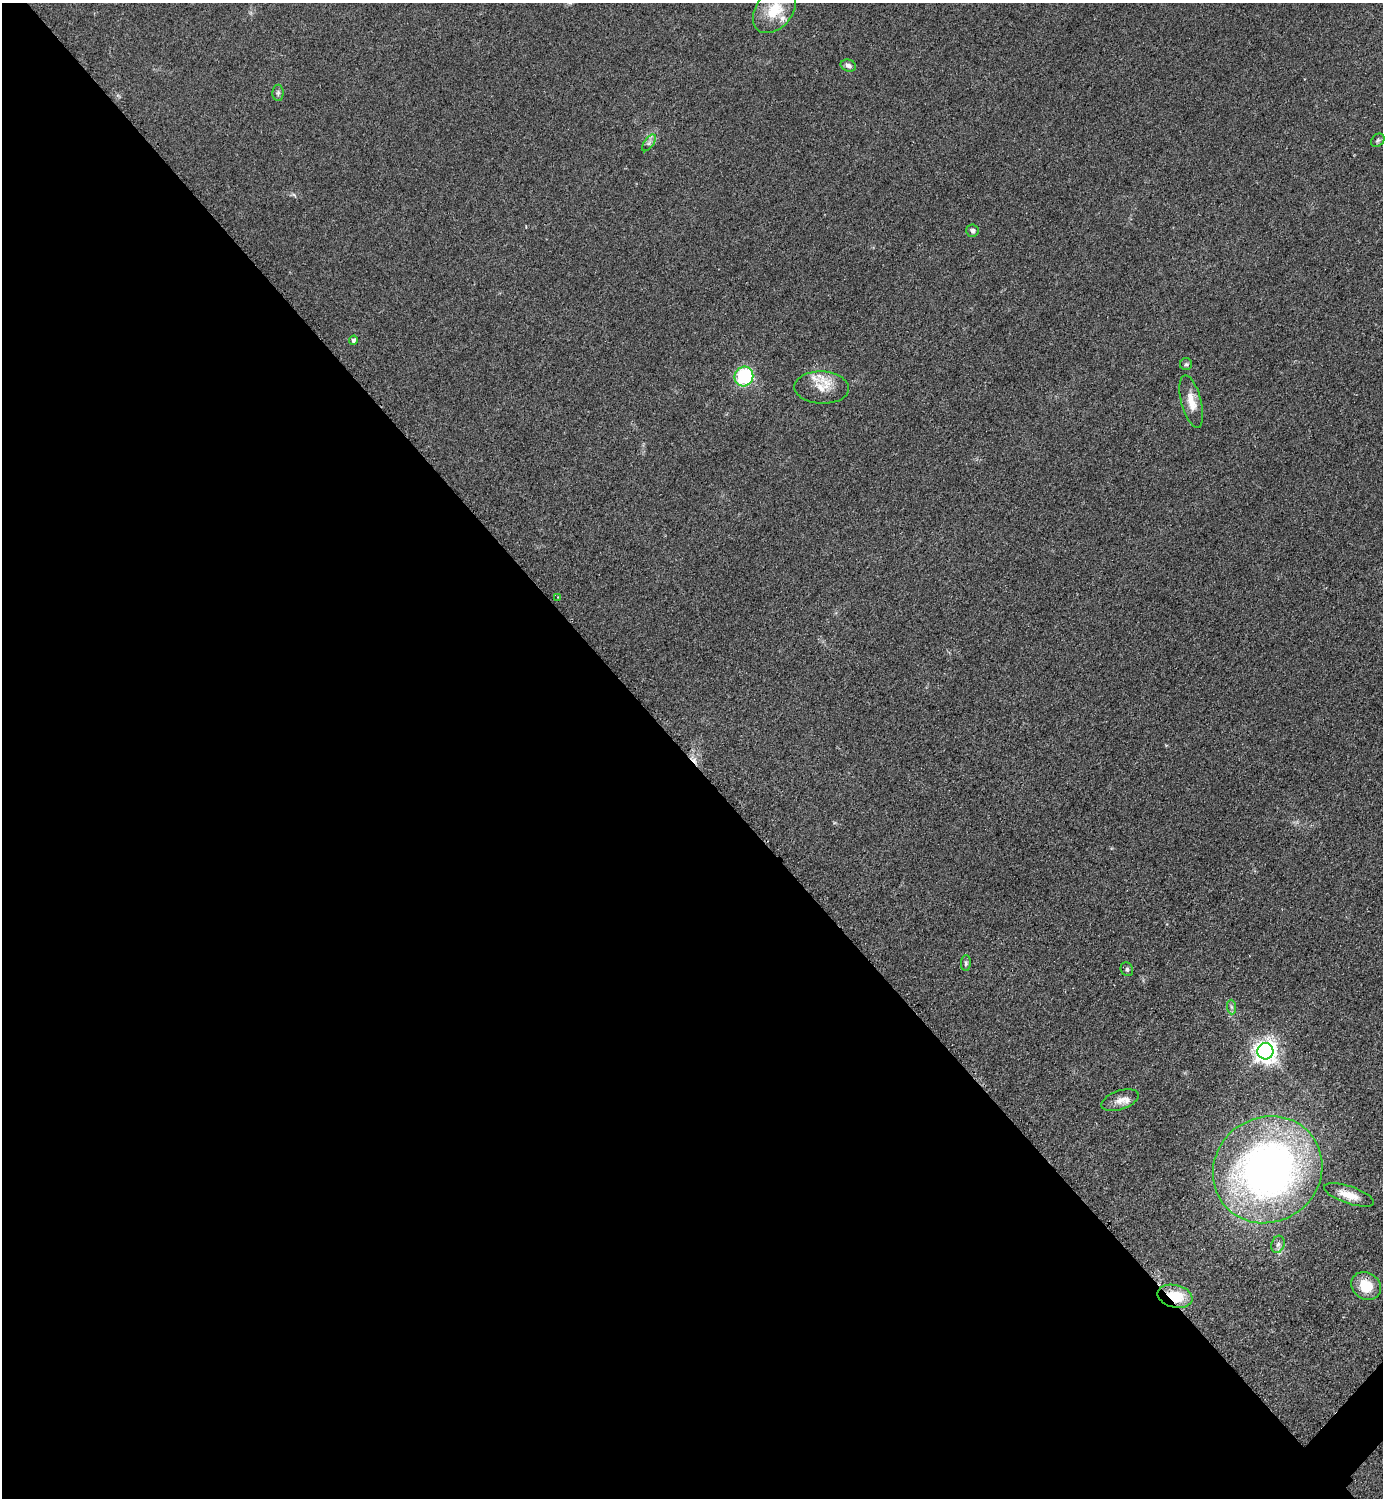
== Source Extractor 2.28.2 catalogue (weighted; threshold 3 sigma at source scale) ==
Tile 9 of 4 x 4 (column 1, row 3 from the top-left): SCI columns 314-1694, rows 1503-2998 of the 6005 x 6005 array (HDU 1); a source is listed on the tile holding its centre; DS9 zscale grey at full resolution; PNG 1385 x 1500 px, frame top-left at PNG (2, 3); each listed source drawn as its Kron ellipse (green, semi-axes under 4 px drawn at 4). Shown black and unused: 50% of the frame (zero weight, under 2 of 3 exposures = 1% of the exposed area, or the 3 px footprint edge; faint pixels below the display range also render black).
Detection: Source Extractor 2.28.2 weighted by HDU 2 'WHT'; one run over the whole footprint, this tile lists its part. Background 0.0784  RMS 0.0081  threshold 0.0367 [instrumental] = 3 sigma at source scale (4.5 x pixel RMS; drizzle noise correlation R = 1.50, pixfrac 1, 0.05/0.05 arcsec/px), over >= 5 px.
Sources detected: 26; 1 cosmic-ray / hot-pixel residue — neither listed nor drawn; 3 inside a brighter listed object's ellipse — not listed separately; the other 22 listed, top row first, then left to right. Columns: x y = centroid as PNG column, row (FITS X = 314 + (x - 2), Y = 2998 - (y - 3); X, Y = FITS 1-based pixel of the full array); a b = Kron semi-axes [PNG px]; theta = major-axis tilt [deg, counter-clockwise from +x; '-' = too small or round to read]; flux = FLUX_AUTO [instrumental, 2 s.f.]
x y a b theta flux
774 10 26 18 51 23
848 65 8 6 -16 2.8
278 93 8 5 89 1.7
1378 140 7 5 45 1.6
649 143 10 5 54 2.4
972 231 6 6 - 2.7
353 340 5 4 - 2.2
1186 364 6 6 - 1.7
744 376 10 9 - 53
822 387 27 16 -3 17
1191 402 27 10 -75 12
558 597 3 3 - 0.63
966 963 8 5 88 1.7
1127 969 7 6 - 2
1231 1007 7 4 -88 1.9
1265 1051 8 8 - 630
1120 1100 19 9 19 7
1268 1170 56 52 37 410
1349 1195 26 8 -19 11
1278 1244 9 6 72 3.2
1366 1286 15 13 -36 20
1175 1296 18 11 -13 27
Overlapping masked pixels (flux is a lower limit): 1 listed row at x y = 1175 1296
Isophote crosses this tile's border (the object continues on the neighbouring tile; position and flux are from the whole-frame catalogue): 1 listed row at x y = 774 10